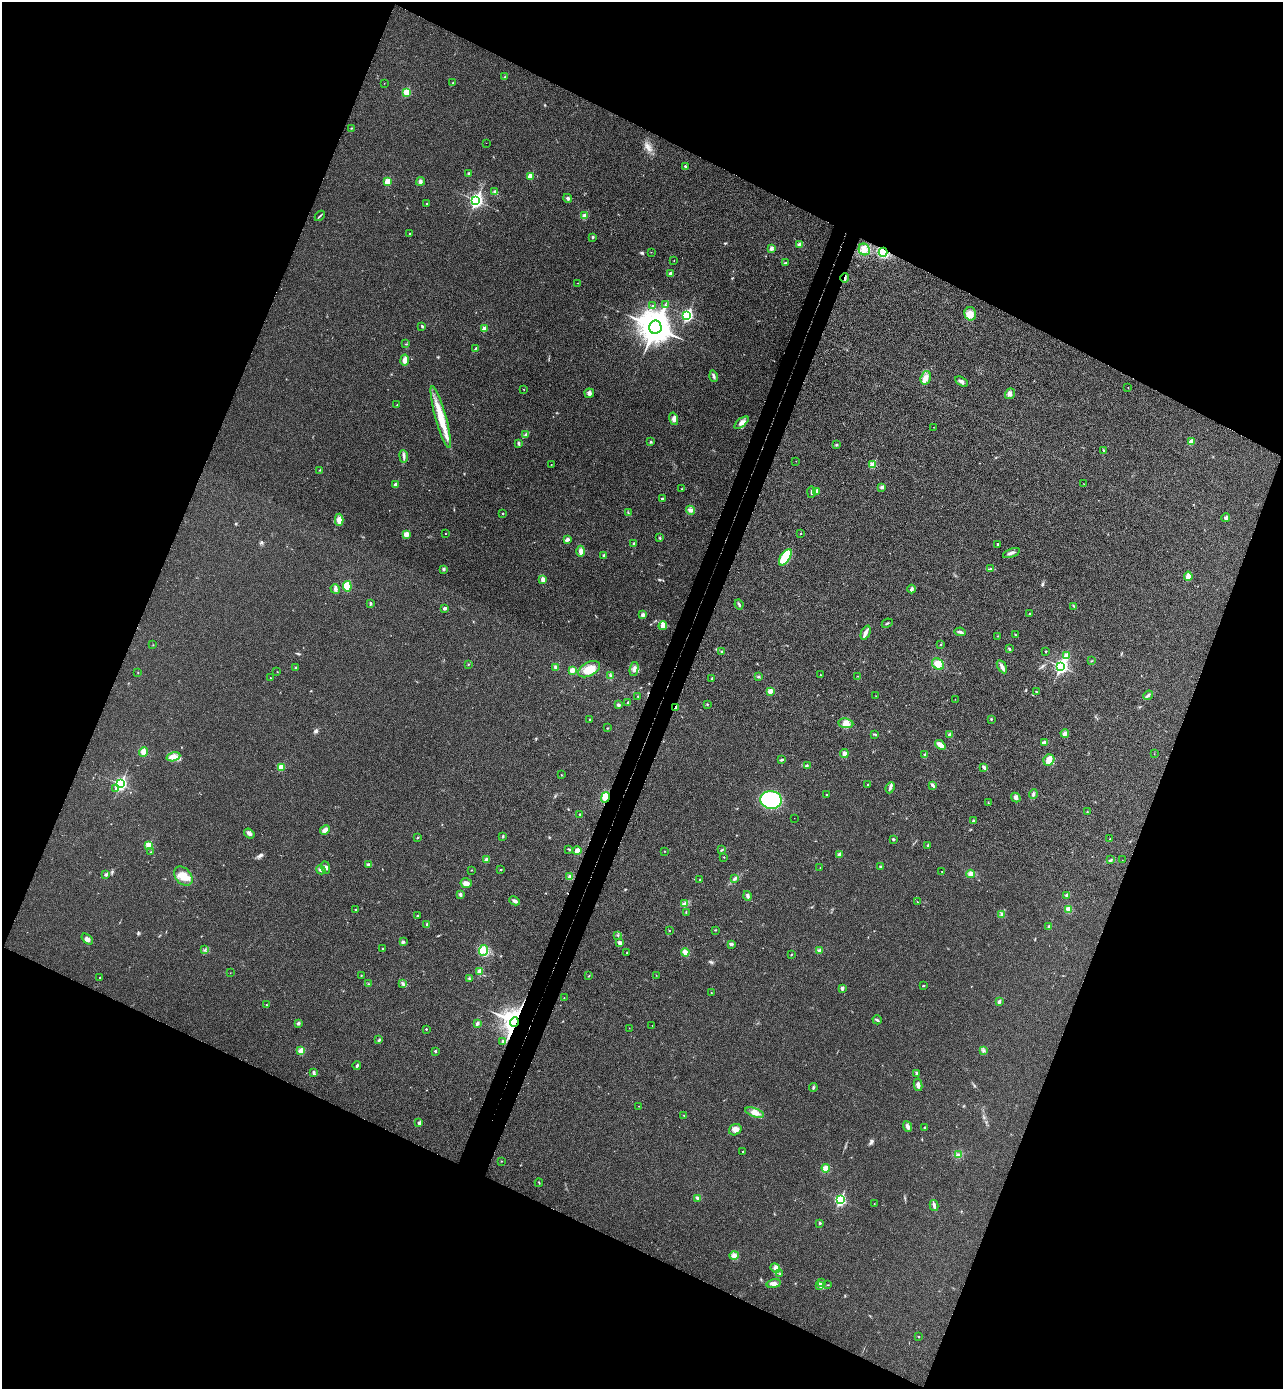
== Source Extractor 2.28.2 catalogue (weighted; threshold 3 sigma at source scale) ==
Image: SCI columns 193-5316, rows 32-5576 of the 5641 x 5604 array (HDU 1 of 3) = the unmasked area's bounding box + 8 px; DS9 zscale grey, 4 x 4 block average (1 PNG px = mean of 4 x 4 image px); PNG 1285 x 1391 px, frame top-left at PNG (2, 2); each listed source drawn as its Kron ellipse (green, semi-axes under 4 px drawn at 4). Shown black and unused: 44% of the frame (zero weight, under 3 of 4 exposures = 6% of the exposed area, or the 3 px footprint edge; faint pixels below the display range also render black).
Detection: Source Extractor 2.28.2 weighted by HDU 2 'WHT'. Background 0.0198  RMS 0.0062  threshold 0.028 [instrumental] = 3 sigma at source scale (4.5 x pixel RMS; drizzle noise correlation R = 1.50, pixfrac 1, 0.05/0.05 arcsec/px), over >= 5 px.
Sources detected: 296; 1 coinciding with a brighter row at this scale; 5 inside a brighter listed object's ellipse — not listed separately; the other 290 listed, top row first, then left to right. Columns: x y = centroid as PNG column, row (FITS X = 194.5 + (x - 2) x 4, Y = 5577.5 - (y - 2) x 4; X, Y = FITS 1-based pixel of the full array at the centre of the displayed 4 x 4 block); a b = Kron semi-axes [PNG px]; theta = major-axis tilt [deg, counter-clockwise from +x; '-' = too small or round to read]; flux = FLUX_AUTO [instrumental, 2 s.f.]
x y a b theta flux
505 77 3 2 - 3.2
384 83 2 2 - 0.99
453 83 4 2 - 4.5
406 92 2 2 - 140
351 128 2 2 - 1.8
486 143 2 2 - 0.52
685 166 3 2 - 3.4
469 174 3 3 - 5.3
530 176 2 2 - 69
387 181 2 2 - 86
420 181 4 3 - 8.5
495 191 4 2 - 4.8
568 198 4 3 - 6.6
476 200 3 3 - 980
427 203 2 2 - 1.6
320 216 6 2 46 3.8
585 216 2 2 - 70
410 234 2 2 - 5.6
593 237 3 2 - 3.7
799 245 4 3 - 12
771 248 3 3 - 8.2
864 249 6 5 - 19
651 252 2 2 - 0.85
883 252 4 4 - 98
674 261 2 2 - 1.1
786 263 3 2 - 5.1
670 274 2 2 - 20
845 278 5 2 - 6.6
578 283 2 2 - 1
665 305 2 2 - 1.4
653 306 2 2 - 1.7
970 314 7 5 -75 27
687 315 3 2 - 580
422 326 3 2 - 4.2
655 327 6 6 - 7100
484 329 2 2 - 56
406 344 3 2 - 2.2
476 348 3 2 - 2.9
405 360 5 4 - 19
714 376 6 2 -73 7.3
926 378 7 5 74 19
961 382 7 3 -31 8.5
1128 388 2 2 - 1.1
524 389 2 2 - 0.86
589 393 5 4 - 9.9
1010 394 6 4 54 11
397 405 2 2 - 1.3
441 417 32 5 -74 89
674 419 6 4 -75 11
741 423 8 3 40 15
933 427 2 2 - 1.1
526 435 3 3 - 6.3
651 442 3 2 - 3.7
1191 442 2 2 - 69
518 443 3 2 - 5.4
836 445 3 2 - 4.4
1104 451 3 3 - 6.2
404 456 6 2 -82 8.4
796 461 2 2 - 0.69
551 465 2 2 - 0.89
873 465 2 2 - 130
320 470 2 2 - 2.2
1083 483 2 2 - 0.64
396 485 2 2 - 43
882 487 3 3 - 8.8
682 489 2 2 - 1.1
817 491 3 3 - 13
811 492 6 2 88 4.8
662 499 2 2 - 9.1
690 510 4 4 - 10
502 513 2 2 - 5
628 513 3 2 - 2.5
1226 518 4 3 - 5.8
339 520 6 4 88 17
406 534 2 2 - 80
445 534 2 2 - 1.9
800 534 2 2 - 2.1
660 538 3 2 - 3.5
567 539 4 2 - 13
634 544 2 2 - 19
997 544 2 2 - 9
581 551 5 3 - 17
1011 553 9 2 21 10
603 555 2 2 - 12
785 557 9 4 56 120
444 569 3 3 - 5.2
990 569 4 2 - 4.7
1188 576 4 3 - 34
543 579 3 2 - 5.5
347 586 5 4 - 52
335 589 5 3 - 7.6
911 589 4 2 - 9.3
370 603 4 2 - 2
739 604 5 2 - 5.4
1074 606 3 2 - 2.8
445 608 4 3 - 6.5
1030 614 2 2 - 5.4
643 615 3 3 - 9.8
887 623 6 2 26 3.8
663 626 4 3 - 13
960 632 5 2 - 9.2
866 633 7 3 66 21
1016 635 4 2 - 2.9
997 636 2 2 - 2.1
153 645 2 2 - 1.1
941 645 2 2 - 4.4
1009 649 2 2 - 3.9
1046 651 2 2 - 4.5
722 652 3 2 - 3.8
1067 656 2 2 - 87
1092 661 2 2 - 1.2
468 664 2 2 - 2.5
938 664 6 5 - 32
1061 666 3 2 - 900
556 667 4 3 - 10
1002 667 7 3 -59 13
296 668 2 2 - 6.5
589 669 12 6 29 52
634 669 7 3 78 11
572 670 4 3 - 18
138 672 2 2 - 1.2
277 672 2 2 - 0.91
820 675 2 2 - 2.6
610 676 4 2 - 4.9
858 676 2 2 - 2
758 677 3 2 - 3.6
270 678 2 2 - 1.1
712 678 2 2 - 3.1
770 691 2 2 - 71
1037 692 2 2 - 2
1148 695 5 3 - 8.8
638 696 2 2 - 1.6
876 696 2 2 - 1.1
955 699 2 2 - 0.78
628 702 2 2 - 1.7
707 704 2 2 - 2.2
618 705 2 2 - 7.2
676 707 3 2 - 8.6
589 719 2 2 - 3.3
991 719 2 2 - 2.3
846 723 7 4 -7 23
607 728 2 2 - 1.7
1065 733 4 3 - 9.5
875 734 3 2 - 4.1
950 735 2 2 - 32
1045 742 4 2 - 13
940 745 6 3 -40 25
143 752 5 4 - 23
844 754 4 3 - 13
1154 754 2 2 - 0.78
925 755 3 2 - 4.9
173 757 7 4 14 17
782 760 3 2 - 6.5
1049 760 6 5 - 28
807 765 2 2 - 1.8
281 767 2 2 - 110
984 767 4 2 - 10
561 775 2 2 - 1
120 784 3 2 - 700
868 785 2 2 - 8.1
933 785 4 2 - 9.2
116 788 2 2 - 3.4
890 788 6 2 65 7.4
1033 794 5 3 - 6.4
826 795 2 2 - 3.2
605 797 5 4 - 33
1016 798 5 4 - 9.7
771 800 11 9 -8 290
988 802 2 2 - 1
1087 812 2 2 - 1.8
580 814 2 2 - 2.7
794 818 2 2 - 0.61
973 821 3 2 - 4.5
325 830 5 4 - 15
249 833 6 3 -37 9.5
503 836 3 2 - 2.8
418 837 2 2 - 1.3
893 839 3 2 - 4.9
1110 839 2 2 - 1.1
149 845 2 2 - 150
928 845 3 2 - 4.3
569 849 3 2 - 3
722 850 3 2 - 3.4
577 851 5 4 - 10
665 851 2 2 - 0.94
151 852 2 2 - 1.1
840 855 2 2 - 42
724 857 2 2 - 2.7
486 860 2 2 - 52
1110 860 3 2 - 3.5
1122 860 2 2 - 0.81
368 864 3 2 - 6.7
326 867 6 4 -69 13
881 867 3 2 - 5.4
820 868 2 2 - 1.1
321 870 5 2 - 7.3
471 870 2 2 - 1.1
500 870 3 2 - 2.3
942 871 2 2 - 1.3
971 874 4 3 - 19
106 875 3 3 - 5.4
183 876 11 7 -48 43
570 876 3 3 - 9.9
734 878 2 2 - 2.3
700 880 2 2 - 1.5
466 883 5 5 - 15
460 894 3 3 - 5.2
1067 895 2 2 - 29
748 896 5 3 - 7.9
515 901 5 3 - 9.3
917 902 2 2 - 1.7
685 904 4 3 - 8
1068 909 4 3 - 16
355 910 2 2 - 4.8
686 912 2 2 - 2.4
1001 914 3 2 - 2.9
417 915 2 2 - 2.1
427 925 4 2 - 5.8
1049 927 2 2 - 19
669 930 2 2 - 2.1
715 930 2 2 - 1.9
618 935 2 2 - 2.6
87 939 6 4 -39 12
403 942 3 3 - 6
620 943 3 3 - 10
731 944 3 2 - 9.2
382 949 2 2 - 4.4
205 950 2 2 - 1.7
483 950 5 4 - 24
820 950 3 2 - 4.1
685 952 4 3 - 13
627 953 2 2 - 2.3
792 954 2 2 - 1.4
479 972 2 2 - 70
230 973 2 2 - 0.81
361 975 2 2 - 1.9
589 975 2 2 - 1.3
656 975 2 2 - 1
99 978 2 2 - 2.9
469 979 2 2 - 1.8
403 983 2 2 - 2.1
368 984 2 2 - 1.8
923 986 2 2 - 2.7
842 988 3 2 - 8.9
711 993 2 2 - 1.9
564 998 2 2 - 1.6
999 1002 3 3 - 7
266 1005 2 2 - 3.5
877 1020 4 2 - 5.3
514 1022 5 4 - 3400
298 1023 3 3 - 6.3
477 1023 4 2 - 8.2
652 1025 2 2 - 0.84
629 1028 2 2 - 1.4
426 1029 2 2 - 4.5
379 1040 3 2 - 3.9
502 1041 2 2 - 5.4
983 1050 2 2 - 1.8
301 1051 2 2 - 110
435 1051 2 2 - 9.7
357 1065 4 2 - 5.2
314 1073 4 2 - 3.2
917 1074 3 2 - 6.7
918 1085 6 3 -81 15
813 1088 4 2 - 4.4
639 1106 2 2 - 0.85
755 1112 10 4 -19 24
684 1115 2 2 - 1
419 1123 2 2 - 20
907 1126 5 3 - 10
925 1128 2 2 - 4.6
735 1130 6 5 - 19
743 1151 2 2 - 1.7
958 1155 4 2 - 4.8
501 1161 2 2 - 1.8
826 1168 4 4 - 19
539 1183 4 2 - 2.5
697 1198 3 3 - 6.6
840 1200 3 2 - 490
874 1204 2 2 - 2.1
934 1206 5 3 - 10
820 1223 2 2 - 3.4
734 1256 5 4 - 11
775 1268 5 4 - 13
779 1274 3 2 - 2
821 1283 3 2 - 3.2
774 1284 7 4 9 14
828 1285 3 2 - 2.1
820 1286 4 3 - 7.5
919 1337 2 2 - 2
Overlapping masked pixels (flux is a lower limit): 5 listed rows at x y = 883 252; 845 278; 676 707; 605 797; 514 1022
Diffuse or blended objects may show on this block-average render without a row.